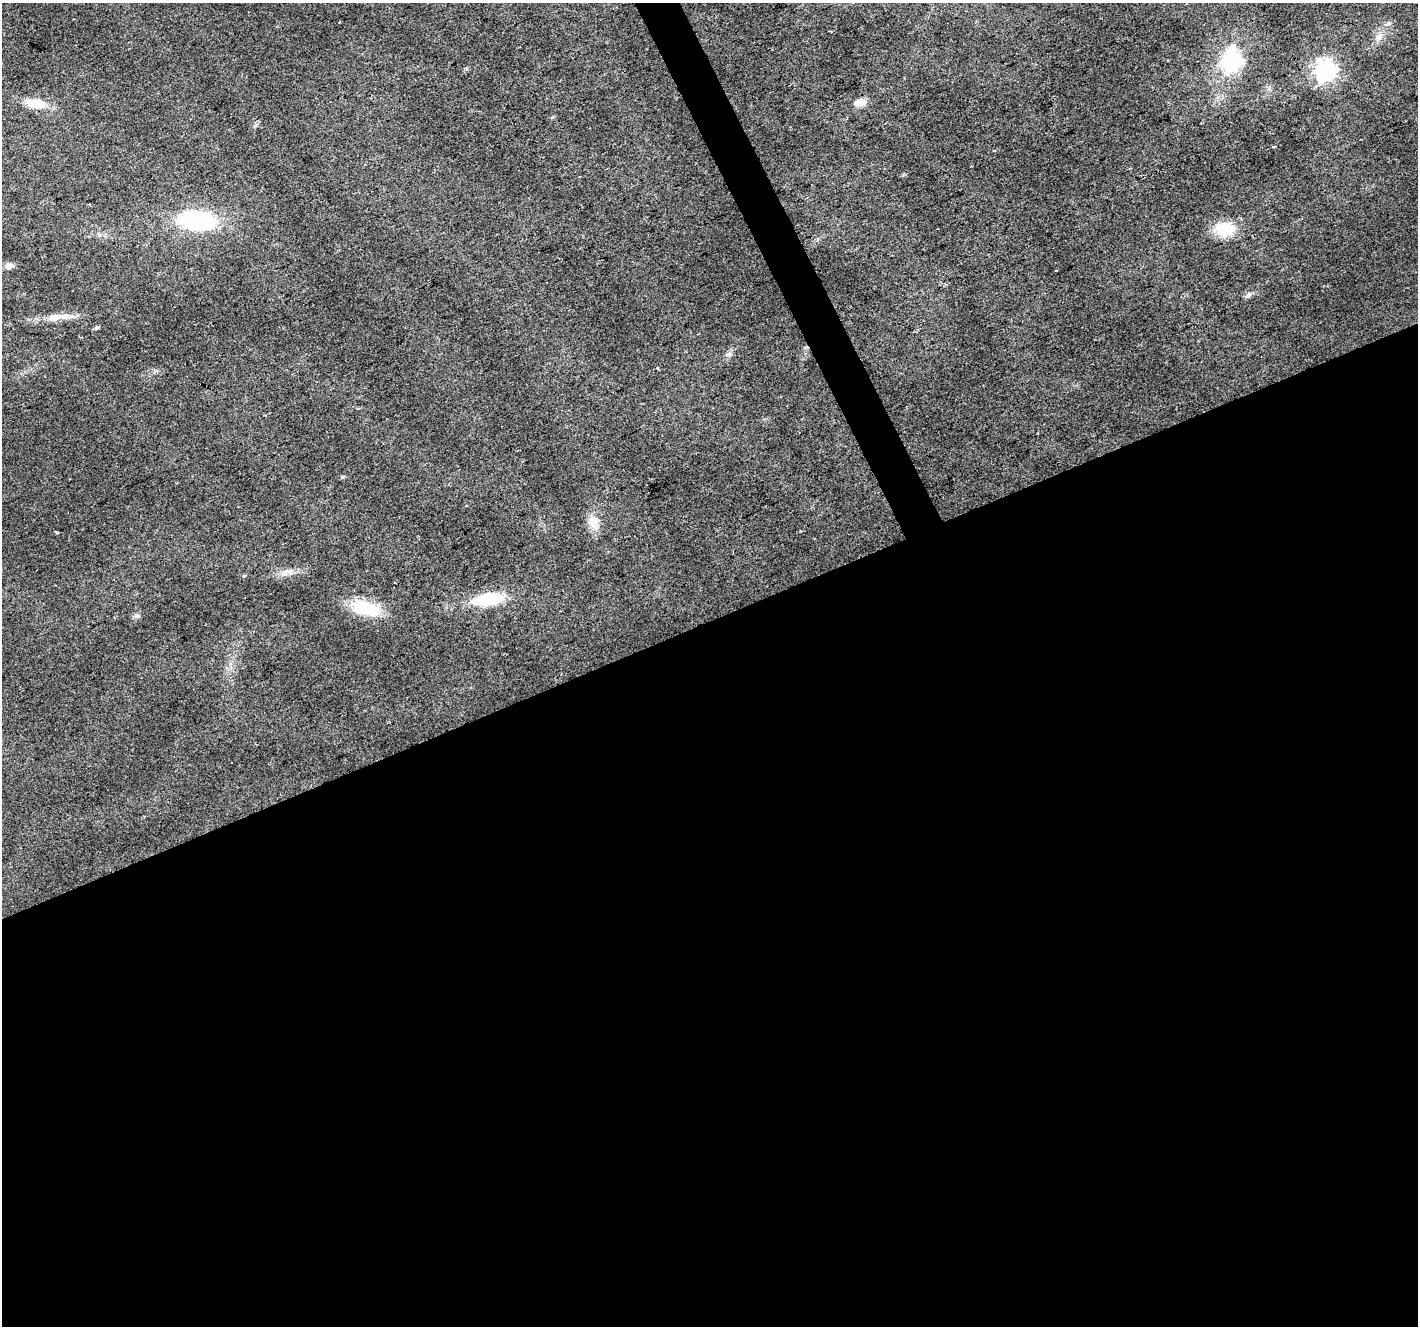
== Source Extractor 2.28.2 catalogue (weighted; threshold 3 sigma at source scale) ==
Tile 15 of 4 x 4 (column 3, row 4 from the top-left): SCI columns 2837-4252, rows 148-1471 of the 5669 x 5532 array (HDU 1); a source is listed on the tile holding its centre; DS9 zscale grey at full resolution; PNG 1420 x 1328 px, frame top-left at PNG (2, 3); no overlay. Shown black and unused: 55% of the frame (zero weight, under 2 of 3 exposures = <1% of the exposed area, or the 3 px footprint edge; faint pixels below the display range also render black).
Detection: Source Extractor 2.28.2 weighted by HDU 2 'WHT'; one run over the whole footprint, this tile lists its part. Background 0.0315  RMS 0.0071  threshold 0.0318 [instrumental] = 3 sigma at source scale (4.5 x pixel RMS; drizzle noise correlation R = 1.50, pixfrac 1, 0.0396/0.0396 arcsec/px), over >= 5 px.
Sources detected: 21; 1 inside a brighter object's white glare — not listed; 1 inside a brighter listed object's ellipse — not listed separately; the other 19 listed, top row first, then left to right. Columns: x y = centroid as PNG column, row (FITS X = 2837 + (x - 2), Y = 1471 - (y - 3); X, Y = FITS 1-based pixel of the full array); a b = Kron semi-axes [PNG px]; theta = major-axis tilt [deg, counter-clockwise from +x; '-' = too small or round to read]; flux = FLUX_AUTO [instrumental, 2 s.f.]
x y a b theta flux
1388 23 7 5 20 1.7
1379 37 12 7 39 4
1231 62 29 27 26 41
1326 71 8 8 - 390
860 102 12 8 13 6.3
36 103 21 10 -9 15
1273 147 4 3 - 0.68
196 220 33 17 -5 70
1225 229 21 15 4 23
9 265 11 6 8 3.2
1249 295 9 5 44 2.1
55 318 17 9 12 6.3
96 328 5 4 - 1.3
729 354 8 6 16 2.1
593 522 17 15 57 8.8
286 572 14 4 42 2.9
487 599 25 10 7 40
366 608 29 15 -12 32
137 616 8 5 19 1.6
Unlisted compact peaks at least as high as the median listed source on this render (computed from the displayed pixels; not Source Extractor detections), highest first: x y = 244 576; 343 477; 552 117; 657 368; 256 125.